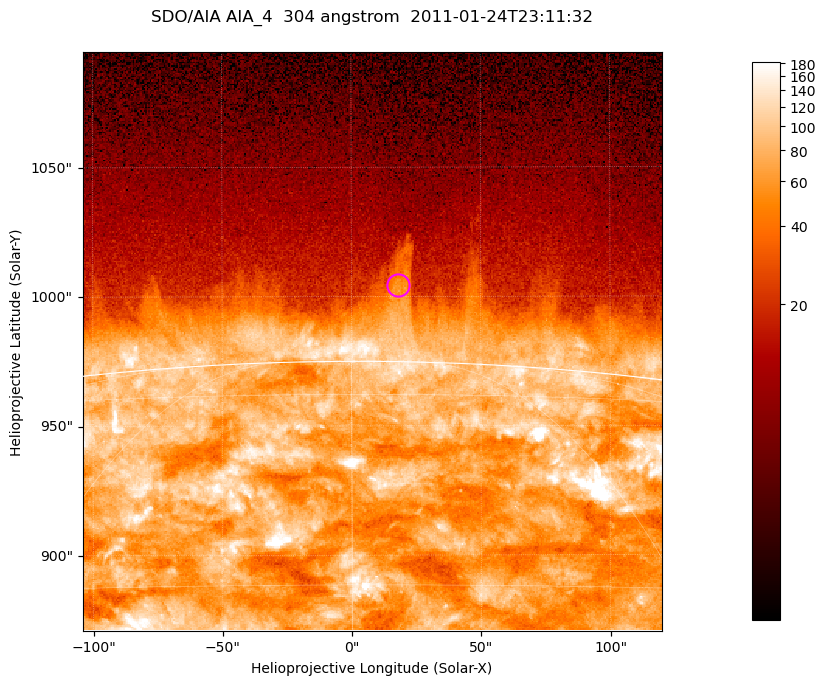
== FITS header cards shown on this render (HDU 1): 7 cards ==
TELESCOP= 'SDO/AIA '           / For AIA: SDO/AIA
INSTRUME= 'AIA_4   '           / For AIA: AIA_ATA1, AIA_ATA2, AIA_ATA3 or AIA_AT
WAVELNTH=                  304 / [angstrom] Wavelength
WAVEUNIT= 'angstrom'           / Wavelength unit: angstrom
DATE-OBS= '2011-01-24T23:11:32.125' / [ISO] Date when observation started; ISO 8
CTYPE1  = 'HPLN-TAN'           / CTYPE1; Typically HPLN
CTYPE2  = 'HPLT-TAN'           / CTYPE2; Typically HPLT

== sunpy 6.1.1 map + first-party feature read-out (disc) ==
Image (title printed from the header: SDO/AIA AIA_4  304 angstrom  2011-01-24T23:11:32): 373 x 373 px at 0.6 arcsec/px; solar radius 975 arcsec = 1625 px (partial field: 0.8% of the solar disc is inside the frame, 46% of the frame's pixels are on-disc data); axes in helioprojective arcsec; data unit not stated in the header (colour bar unlabelled)
Orientation: roll -0.132 deg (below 1 deg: not rotated)
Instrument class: DISC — disc imager (sunpy class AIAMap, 304 A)
Bright regions (active regions / flare kernels): reference = the on-disc median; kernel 3 px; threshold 5 sigma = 133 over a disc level ~71.3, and >= 1.15x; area >= 139 px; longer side >= 4 px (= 2.4 arcsec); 0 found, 0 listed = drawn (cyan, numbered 1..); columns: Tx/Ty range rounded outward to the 2 arcsec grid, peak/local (2 s.f.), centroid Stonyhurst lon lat
Off-limb structures (1.02-1.3 R_sun): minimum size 69 px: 3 found; the strongest spans PA ~0 deg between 1.02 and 1.05 R_sun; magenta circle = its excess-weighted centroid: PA ~0 deg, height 1.03 R_sun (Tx ~18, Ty ~1004 arcsec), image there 3.2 x the reference